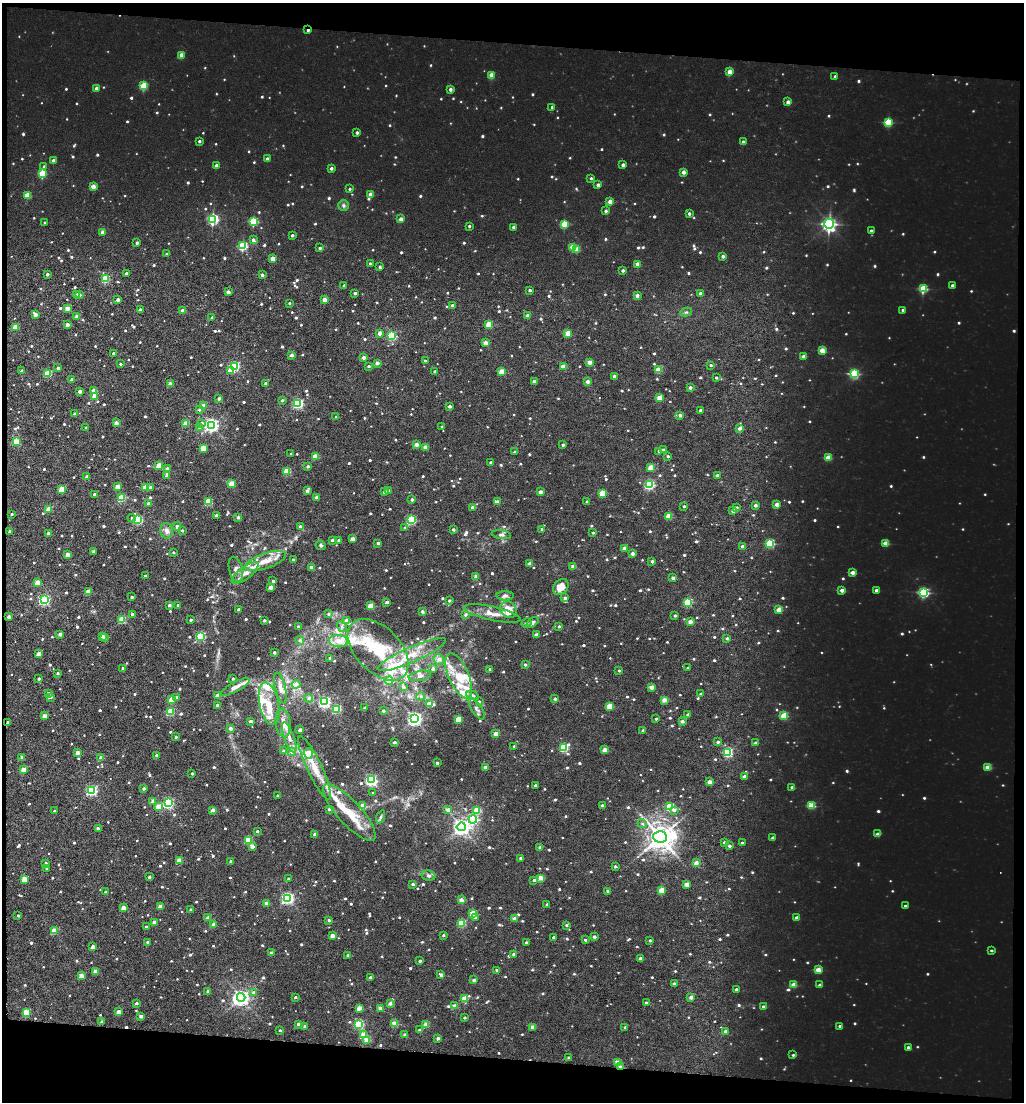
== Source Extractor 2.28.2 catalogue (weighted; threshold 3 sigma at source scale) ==
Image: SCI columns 1797-3839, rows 1369-3568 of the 4785 x 4449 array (HDU 1 of 3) = the unmasked area's bounding box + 8 px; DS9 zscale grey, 2 x 2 block average (1 PNG px = mean of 2 x 2 image px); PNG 1026 x 1104 px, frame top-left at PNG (2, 3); each listed source drawn as its Kron ellipse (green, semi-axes under 4 px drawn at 4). Shown black and unused: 9% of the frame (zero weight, under 3 of 5 exposures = <1% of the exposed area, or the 3 px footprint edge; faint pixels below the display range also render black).
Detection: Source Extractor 2.28.2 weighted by HDU 2 'WHT'. Background 0.00293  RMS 0.0025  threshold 0.0111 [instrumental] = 3 sigma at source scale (4.5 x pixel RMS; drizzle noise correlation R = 1.50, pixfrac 1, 0.0396/0.0396 arcsec/px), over >= 5 px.
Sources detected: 1422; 6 too faint to see at this stretch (2 x 2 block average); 2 inside a brighter object's white glare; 2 cosmic-ray / hot-pixel residue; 1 long thin detection or spike segment (spike, bleed or trail) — neither listed nor drawn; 40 inside a brighter listed object's ellipse — not listed separately; of the other 1371, all 500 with FLUX_AUTO >= 1.13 (the completeness limit of this list) listed and drawn (871 fainter detections not listed), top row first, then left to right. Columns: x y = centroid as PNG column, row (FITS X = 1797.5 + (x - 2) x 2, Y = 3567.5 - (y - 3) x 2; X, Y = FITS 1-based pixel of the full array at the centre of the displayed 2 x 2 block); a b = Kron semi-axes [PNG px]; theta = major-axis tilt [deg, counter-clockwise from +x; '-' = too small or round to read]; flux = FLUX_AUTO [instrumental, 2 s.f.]
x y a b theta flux
308 30 2 2 - 1.9
181 55 3 2 - 6.7
729 72 3 2 - 8.1
491 75 3 2 - 9.6
835 76 3 2 - 1.9
143 86 3 3 - 21
96 88 3 2 - 2.8
450 89 3 2 - 2.7
788 102 3 2 - 4.1
552 107 3 2 - 1.4
888 122 3 3 - 16
357 133 2 2 - 1.7
199 141 2 2 - 1.6
743 142 3 2 - 2.7
267 159 2 2 - 2.6
53 161 2 2 - 3.6
623 165 3 2 - 2.3
44 166 3 3 - 1.3
216 166 3 3 - 3.1
331 168 2 2 - 2.3
683 172 3 2 - 4.1
42 174 3 3 - 23
591 178 3 3 - 1.2
598 185 3 3 - 2.2
93 187 3 2 - 6.8
349 189 3 2 - 1.2
371 194 4 3 - 4
28 195 3 3 - 14
610 202 3 2 - 5.9
344 205 5 5 - 1.6
606 211 3 2 - 1.7
689 214 3 3 - 1.8
213 219 4 3 - 82
401 219 3 2 - 4.3
253 221 3 3 - 30
45 223 2 2 - 1.3
564 224 3 3 - 16
829 224 5 4 - 140
469 226 2 2 - 1.3
513 227 2 2 - 2.2
871 231 3 3 - 1.3
103 232 3 2 - 4.8
292 235 2 2 - 1.6
253 240 3 3 - 2.3
137 243 2 2 - 2
243 246 3 3 - 47
572 247 3 3 - 10
320 248 2 2 - 2
577 249 3 3 - 9.2
167 254 3 2 - 1.3
723 256 2 2 - 2
273 259 3 2 - 7.8
370 264 2 2 - 2
637 264 3 3 - 6
380 267 3 2 - 1.3
623 270 2 2 - 2.1
126 273 2 2 - 1.7
47 274 2 2 - 1.5
262 275 2 2 - 2.2
105 279 3 3 - 32
952 285 3 3 - 1.5
344 286 2 2 - 2.3
923 289 4 3 - 28
530 290 2 2 - 2.1
228 292 2 2 - 2.8
355 293 2 2 - 2.5
700 293 3 3 - 2
77 294 3 2 - 4.5
79 295 2 2 - 2.4
637 295 3 2 - 3.1
118 300 2 2 - 3.3
324 300 3 2 - 7
289 303 2 2 - 1.2
452 305 2 2 - 1.5
67 308 2 2 - 7.6
140 310 2 2 - 4.2
183 310 2 2 - 6
903 310 3 2 - 1.7
686 312 6 4 9 1.2
35 314 3 2 - 5.6
528 315 2 2 - 5.2
77 316 3 2 - 5.6
212 318 2 2 - 1.5
489 324 3 3 - 14
67 325 2 2 - 4.2
16 327 3 2 - 13
380 333 3 2 - 3.8
568 333 3 3 - 11
392 336 3 3 - 47
485 343 2 2 - 8.4
822 350 3 3 - 9.7
114 353 2 2 - 2.9
292 355 2 2 - 3.7
803 356 2 2 - 4.1
364 357 2 2 - 3.6
425 361 2 2 - 1.5
589 362 2 2 - 7
377 363 2 2 - 4.4
120 364 2 2 - 1.3
711 365 3 3 - 1.2
234 366 3 3 - 68
369 366 2 2 - 1.5
563 366 3 2 - 8
58 368 2 2 - 1.8
658 370 3 3 - 13
22 371 2 2 - 3.4
230 371 3 3 - 8.8
435 371 2 2 - 2.9
501 372 3 2 - 12
48 373 3 3 - 21
854 374 4 3 - 53
614 376 2 2 - 2.8
716 378 2 2 - 1.3
72 379 2 2 - 2.6
534 381 2 2 - 3.3
587 381 2 2 - 4
266 383 2 2 - 2.9
170 384 2 2 - 5.8
690 388 2 2 - 2.6
80 391 2 2 - 3.2
94 391 2 2 - 6.4
95 396 3 2 - 9.7
659 398 3 3 - 13
219 399 2 2 - 1.9
282 400 3 2 - 1.6
298 404 4 3 - 70
204 405 2 2 - 6.1
450 406 2 2 - 2.6
199 410 3 3 - 1.2
700 410 2 2 - 3.1
75 414 2 2 - 3.5
680 415 2 2 - 3.5
336 417 2 2 - 1.1
116 423 2 2 - 4.9
201 423 3 3 - 2.6
186 424 3 2 - 12
212 425 4 4 - 170
442 427 2 2 - 1.9
86 428 2 2 - 1.3
200 428 3 3 - 2
740 428 3 3 - 3.2
16 442 3 3 - 24
416 444 2 2 - 5.3
563 445 2 2 - 1.4
425 447 2 2 - 5.5
203 448 3 3 - 15
663 450 3 3 - 2.5
659 451 3 2 - 1.7
514 452 3 2 - 1.1
291 454 2 2 - 1.2
668 456 3 2 - 1.4
315 457 3 3 - 13
828 458 3 3 - 12
491 462 2 2 - 1.5
159 466 3 2 - 12
308 466 2 2 - 1.8
651 467 3 2 - 12
167 469 2 2 - 3.9
287 471 3 3 - 22
167 475 2 2 - 5.3
717 475 2 2 - 2.9
87 477 3 2 - 4.6
231 484 3 3 - 17
649 485 3 3 - 59
117 486 3 2 - 7.9
145 487 3 2 - 14
150 487 3 2 - 2.4
62 489 3 3 - 21
307 491 2 2 - 3.3
388 491 3 2 - 2.2
385 492 2 2 - 3.3
540 492 2 2 - 4.6
602 493 3 3 - 17
94 494 2 2 - 3.2
317 497 2 2 - 3.6
121 498 3 3 - 25
412 500 2 2 - 2.1
208 502 3 3 - 25
497 502 2 2 - 3.5
587 502 2 2 - 1.4
149 503 2 2 - 3.3
777 504 2 2 - 5.5
755 505 2 2 - 2.3
684 506 2 2 - 1.1
473 507 3 2 - 2.9
736 507 3 3 - 1.2
49 509 3 3 - 15
733 511 3 2 - 3.4
12 514 2 2 - 1.3
216 515 2 2 - 1.8
669 516 3 3 - 15
238 517 2 2 - 2.5
132 518 4 3 - 1.3
138 520 3 3 - 56
411 520 3 3 - 53
177 526 4 3 - 1.8
300 526 2 2 - 1.2
405 528 3 3 - 1.4
542 529 2 2 - 1.9
453 530 2 2 - 2.2
10 531 2 2 - 4.4
167 531 8 6 -72 3.3
182 531 2 2 - 1.8
48 533 2 2 - 3.1
593 533 3 2 - 1.4
501 535 10 4 -9 2
353 539 2 2 - 4.5
332 540 2 2 - 1.6
339 540 2 2 - 1.8
378 543 2 2 - 2.1
770 543 3 3 - 41
886 543 3 3 - 8.5
321 545 5 4 - 1.4
742 546 2 2 - 1.9
624 549 2 2 - 6.1
94 551 2 2 - 3
173 552 2 2 - 1.3
633 554 2 2 - 3.7
67 555 2 2 - 6.7
293 560 2 2 - 1.5
266 561 21 7 19 10
652 561 2 2 - 2.3
529 564 2 2 - 4
311 567 2 2 - 3.9
573 567 2 2 - 7.1
236 569 13 6 -75 3.7
245 573 16 6 36 5.8
853 573 3 2 - 6.1
145 576 2 2 - 1.2
476 576 2 2 - 6.1
673 578 2 2 - 3.5
273 581 2 2 - 1.6
38 582 3 2 - 9.5
271 587 2 2 - 6.2
561 587 9 7 48 11
842 590 2 2 - 4.5
876 590 3 2 - 2.2
88 592 3 3 - 11
924 592 4 3 - 62
505 596 8 4 0 2.2
132 597 2 2 - 1.5
565 598 3 3 - 1.7
44 600 4 3 - 89
449 601 2 2 - 1.6
387 602 2 2 - 3.1
688 602 3 3 - 38
169 605 2 2 - 2.6
178 605 2 2 - 1.2
371 606 3 3 - 16
779 609 3 2 - 10
239 610 2 2 - 2.8
508 610 9 7 -46 8.6
422 612 2 2 - 2.2
492 613 29 7 -12 8.2
132 614 2 2 - 1.9
328 614 3 3 - 1.4
465 615 4 3 - 1.6
675 616 2 2 - 1.3
9 617 2 2 - 4
122 620 3 3 - 22
191 620 2 2 - 1.8
264 620 2 2 - 1.5
347 621 4 3 - 7.8
532 622 7 4 40 2.4
690 622 2 2 - 5.4
526 623 5 4 - 1.2
298 626 3 2 - 1.2
559 626 2 2 - 1.7
342 627 5 4 - 1.6
60 634 2 2 - 3.3
536 635 2 2 - 3.2
102 636 3 2 - 2.6
200 636 4 3 - 55
105 637 3 2 - 5.9
727 638 2 2 - 1.8
300 640 4 4 - 1.8
338 641 9 6 -6 6.2
378 650 37 22 -46 44
274 652 2 2 - 2.3
39 654 2 2 - 6.7
412 655 37 7 24 15
330 658 2 2 - 2.1
439 659 5 5 - 2.8
525 665 2 2 - 1.4
123 668 2 2 - 1.5
688 668 2 2 - 1.4
433 669 2 2 - 3.4
490 669 3 2 - 1.1
619 671 2 2 - 1.2
58 673 2 2 - 1.4
420 676 11 5 10 2.8
459 676 24 10 -66 15
39 679 3 2 - 1.5
233 679 2 2 - 1.4
389 681 4 3 - 11
296 684 4 3 - 4.2
235 687 16 4 28 4.5
403 687 4 3 - 2
651 687 2 2 - 6.5
280 688 16 5 -76 4.2
48 693 3 3 - 1.6
701 694 2 2 - 1.7
217 695 3 2 - 3.8
421 696 4 4 - 1.3
473 696 7 4 -22 1.6
50 697 3 2 - 3.1
177 697 3 3 - 2.1
308 698 4 4 - 1.8
172 699 3 3 - 18
555 699 2 2 - 2
664 700 3 2 - 7.7
324 702 4 3 - 100
479 702 2 2 - 1.4
269 704 22 9 -78 13
430 704 3 3 - 8.6
217 705 2 2 - 2
609 706 3 3 - 13
365 708 2 2 - 2.1
337 709 3 3 - 41
476 709 13 5 -57 2.6
383 711 3 2 - 1.3
170 712 3 3 - 31
688 715 2 2 - 2.5
44 716 3 2 - 6.8
784 716 3 3 - 21
414 718 4 4 - 190
458 719 3 2 - 14
656 719 2 2 - 1.2
251 721 2 2 - 2.8
682 721 2 2 - 3.5
8 722 2 2 - 1.9
283 723 14 7 -84 6.2
230 729 2 2 - 3.5
300 730 2 2 - 4.5
643 730 2 2 - 1.6
496 734 2 2 - 6.8
176 737 2 2 - 1.2
289 737 16 5 -70 5.6
394 742 2 2 - 3
718 742 3 2 - 1.6
756 743 2 2 - 3.6
514 746 2 2 - 2
563 747 4 3 - 42
605 750 3 2 - 8.8
283 751 3 3 - 1.2
291 751 4 3 - 2.5
728 752 3 3 - 59
77 753 2 2 - 4.7
308 753 5 4 - 19
157 755 3 2 - 2.7
22 757 2 2 - 4.3
101 758 3 2 - 6.3
437 763 2 2 - 2
485 767 2 2 - 3.9
988 767 3 2 - 9.6
315 768 35 7 -65 14
23 770 3 2 - 8.1
192 773 2 2 - 1.6
744 776 2 2 - 3.1
371 780 4 3 - 110
709 782 2 2 - 6
535 785 2 2 - 1.2
792 787 2 2 - 2.6
144 789 2 2 - 1.9
92 790 4 3 - 83
373 793 3 2 - 1.1
278 796 2 2 - 1.5
153 801 2 2 - 6
168 803 4 3 - 75
812 805 3 3 - 16
158 806 3 2 - 9.9
363 806 3 3 - 12
602 806 2 2 - 3.1
670 807 3 3 - 28
329 809 3 2 - 1.9
213 810 2 2 - 4.4
448 810 3 3 - 3.6
477 810 3 3 - 18
674 810 4 3 - 1.9
54 811 2 2 - 1.1
349 813 37 11 -47 21
381 817 7 3 69 1.4
473 819 4 4 - 60
642 824 5 4 - 1.5
461 827 4 4 - 280
98 828 3 2 - 2.7
257 831 2 2 - 1.8
315 834 2 2 - 4.2
877 834 3 3 - 2.4
660 837 7 5 -5 900
772 838 2 2 - 1.7
248 840 3 3 - 30
724 842 3 2 - 1.4
742 843 3 2 - 1.6
252 846 2 2 - 5.5
729 846 2 2 - 1.7
540 848 2 2 - 3.4
520 858 2 2 - 1.9
179 861 3 3 - 14
231 861 2 2 - 1.8
46 863 2 2 - 1.9
696 863 2 2 - 6.4
615 866 3 3 - 1.4
47 868 2 2 - 1.6
429 876 7 5 -13 1.8
149 877 3 2 - 1.7
289 878 3 2 - 1.3
541 878 2 2 - 8.2
24 879 3 3 - 12
534 880 3 3 - 2
413 884 2 2 - 1.7
687 884 2 2 - 7.1
661 890 3 3 - 14
608 891 2 2 - 4
105 892 2 2 - 1.3
287 898 4 3 - 120
461 900 2 2 - 5.4
267 903 2 2 - 5.6
547 904 2 2 - 1.9
905 906 3 2 - 1.2
160 907 3 2 - 7.8
123 908 3 2 - 6.6
191 910 2 2 - 2.6
473 914 3 3 - 20
18 916 2 2 - 1.2
208 918 2 2 - 5.7
475 918 3 3 - 1.8
796 918 3 2 - 2.9
514 919 2 2 - 7
329 920 2 2 - 1.8
154 922 2 2 - 4.3
462 923 3 3 - 31
214 924 2 2 - 5
566 925 3 2 - 1.3
146 927 2 2 - 1.8
54 931 3 3 - 15
443 935 2 2 - 1.4
332 936 2 2 - 5.7
553 937 2 2 - 1.5
594 937 2 2 - 2.5
585 940 2 2 - 1.3
650 940 2 2 - 1.5
147 942 2 2 - 1.2
526 942 2 2 - 1.4
93 947 3 2 - 4.4
991 951 3 2 - 1.3
271 953 2 2 - 4.8
348 955 2 2 - 1.5
514 955 2 2 - 4.7
640 958 2 2 - 2.9
420 961 2 2 - 1.9
497 970 2 2 - 3.5
818 970 3 3 - 11
95 971 2 2 - 5.6
441 975 3 2 - 2.3
81 976 3 2 - 8.2
370 977 2 2 - 1.3
474 980 2 2 - 2.8
674 984 2 2 - 2.7
794 984 3 2 - 7.7
820 985 2 2 - 2.5
736 989 2 2 - 1.3
208 991 2 2 - 2.9
254 992 4 3 - 1.8
241 997 4 4 - 260
295 997 3 2 - 1.4
691 997 2 2 - 3.7
465 998 3 3 - 15
136 1003 3 2 - 1.6
390 1003 2 2 - 2.9
646 1003 2 2 - 2.1
454 1006 2 2 - 7.7
763 1006 3 2 - 1.6
359 1008 3 2 - 9
380 1008 3 2 - 6.9
26 1012 3 3 - 25
119 1012 3 2 - 4.9
141 1016 3 2 - 3.1
464 1018 2 2 - 1.4
102 1022 2 2 - 4.9
298 1024 2 2 - 2.4
359 1024 4 3 - 50
395 1024 3 3 - 14
426 1025 3 2 - 13
305 1026 2 2 - 4.4
839 1026 2 2 - 1.5
533 1027 2 2 - 7.8
625 1027 2 2 - 2
280 1030 2 2 - 1.3
419 1030 2 2 - 2.9
725 1031 2 2 - 3.5
363 1035 3 3 - 15
405 1035 2 2 - 2
438 1038 2 2 - 2.9
367 1040 3 3 - 13
908 1047 3 2 - 1.4
793 1055 2 2 - 1.3
569 1058 3 3 - 1.3
618 1062 3 3 - 11
621 1066 3 2 - 4.4
Overlapping masked pixels (flux is a lower limit): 3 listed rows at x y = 308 30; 8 722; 621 1066